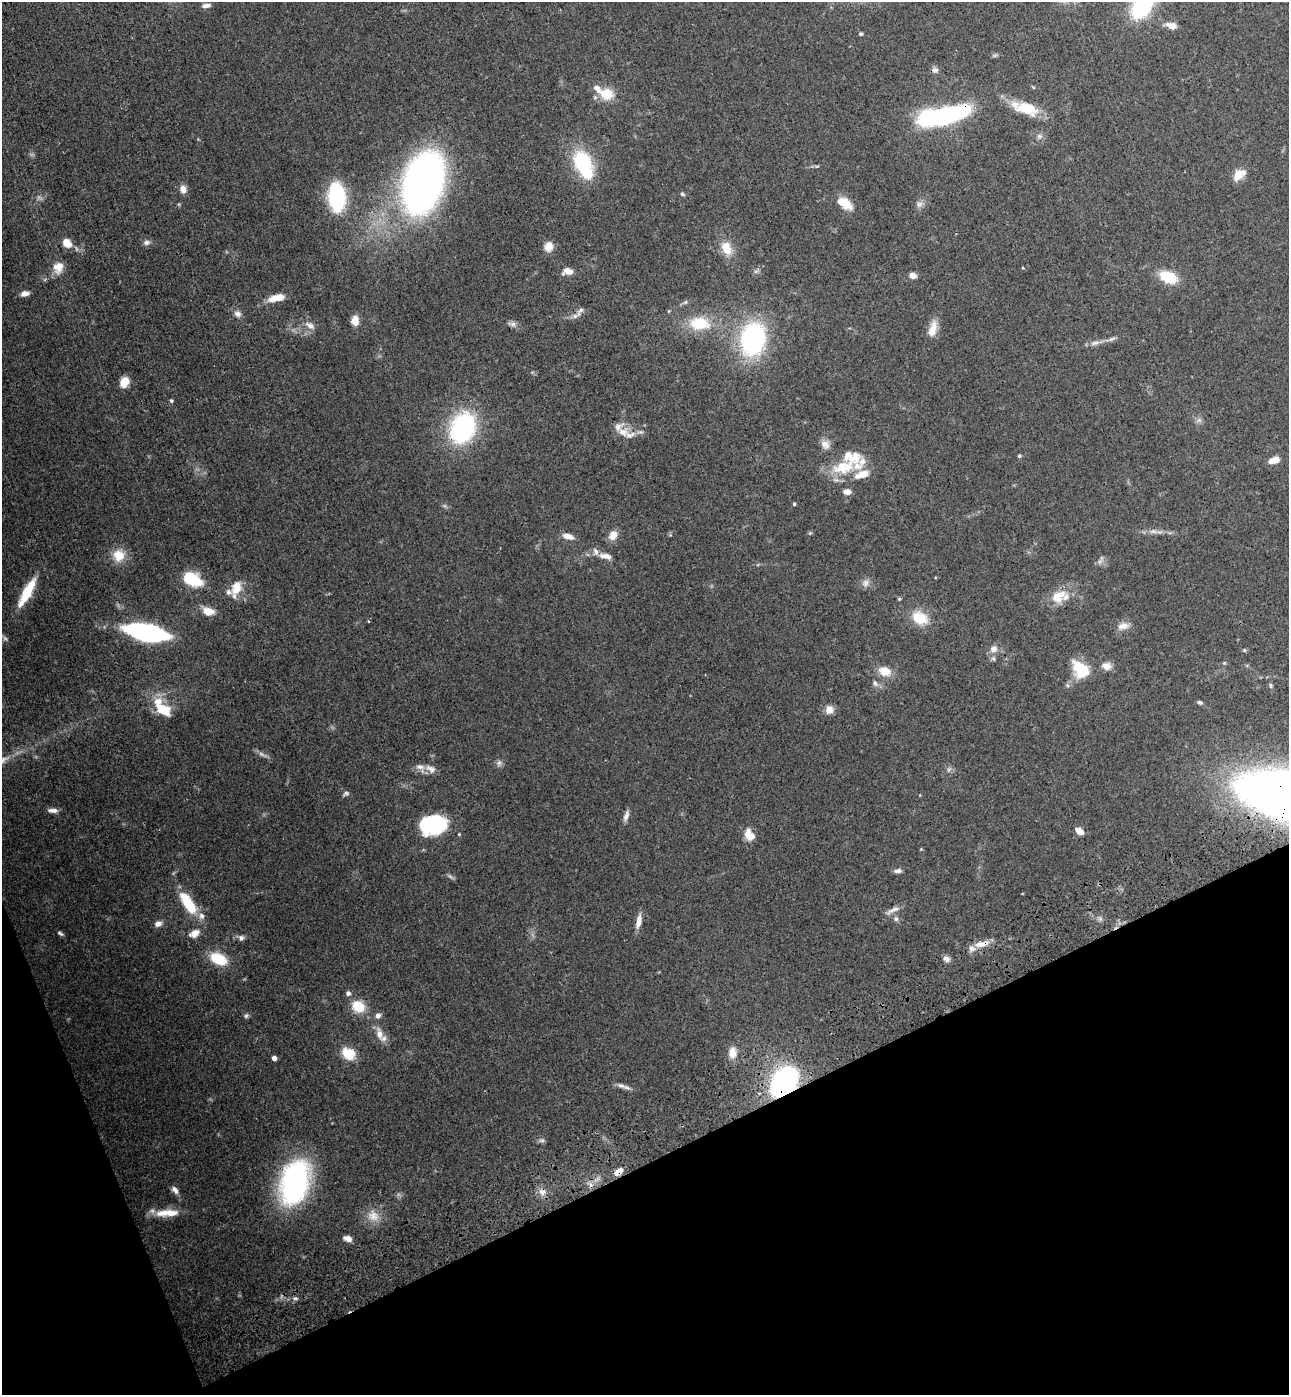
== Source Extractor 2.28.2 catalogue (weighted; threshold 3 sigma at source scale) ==
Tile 14 of 4 x 4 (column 2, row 4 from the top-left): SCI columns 1631-2917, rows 112-1504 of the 5706 x 5794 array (HDU 1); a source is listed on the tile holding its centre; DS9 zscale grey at full resolution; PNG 1291 x 1397 px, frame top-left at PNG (2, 2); no overlay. Shown black and unused: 20% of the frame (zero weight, under 3 of 4 exposures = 6% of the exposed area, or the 3 px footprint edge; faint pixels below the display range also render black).
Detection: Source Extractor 2.28.2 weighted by HDU 2 'WHT'; one run over the whole footprint, this tile lists its part. Background 0.0787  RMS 0.0043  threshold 0.0195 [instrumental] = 3 sigma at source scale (4.5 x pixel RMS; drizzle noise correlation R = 1.50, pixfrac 1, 0.05/0.05 arcsec/px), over >= 5 px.
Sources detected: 144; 2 too faint to see at this stretch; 3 inside a brighter object's white glare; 1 cosmic-ray / hot-pixel residue — not listed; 17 inside a brighter listed object's ellipse — not listed separately; the other 121 listed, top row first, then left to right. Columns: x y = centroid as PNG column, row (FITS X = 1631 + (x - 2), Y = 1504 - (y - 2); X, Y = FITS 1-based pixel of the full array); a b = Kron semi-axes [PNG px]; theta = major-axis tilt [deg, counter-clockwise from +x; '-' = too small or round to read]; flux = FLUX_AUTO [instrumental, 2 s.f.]
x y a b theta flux
206 5 11 5 7 1.7
1142 7 25 16 53 36
1171 25 15 8 -17 3.2
861 34 5 4 - 0.71
935 70 8 7 - 1.4
607 94 18 14 -16 8.5
1027 109 30 14 -16 12
944 116 31 9 12 150
583 162 17 13 -60 33
1237 175 15 10 60 4.5
423 183 42 27 73 260
183 189 10 7 -78 2.6
682 194 5 4 - 0.76
336 197 20 11 -86 54
845 203 20 11 -34 6.9
919 204 10 7 44 1.7
146 242 9 7 6 1.4
67 243 9 7 -47 5.8
549 246 10 9 - 4.2
726 248 18 12 -65 6.6
58 267 15 12 77 4.7
1023 268 4 3 - 0.32
568 271 12 7 -3 3.7
912 275 6 5 - 3.6
1168 277 20 12 -22 12
25 294 9 5 9 2.4
278 298 17 7 12 7.3
685 302 6 5 - 0.81
581 310 9 5 36 1.3
669 311 6 3 70 0.42
238 314 10 8 -23 1.8
575 316 6 6 - 1.3
355 320 11 8 88 3.5
699 323 24 15 -3 15
513 324 8 7 - 1.5
310 325 13 7 -26 2.4
933 329 21 9 74 5.2
753 339 36 26 79 58
1112 339 11 4 23 1.3
1095 343 14 6 11 2.1
124 382 10 8 62 5.4
171 401 4 4 - 0.74
1199 420 7 5 45 1.1
463 428 33 24 68 54
623 432 14 11 10 4.3
825 445 13 10 -47 2.8
1019 456 4 4 - 0.58
1274 460 11 6 14 4.1
843 467 35 18 11 16
847 492 8 6 -7 2.4
794 504 4 3 - 0.6
1153 531 10 6 -3 1.7
810 533 5 4 - 0.52
613 535 11 9 58 4
568 536 14 6 -16 3.2
119 555 15 15 - 7.6
606 556 16 7 -11 3.2
1100 561 7 5 44 1.2
192 579 19 12 -24 16
865 583 10 8 89 2
236 588 19 12 71 6.9
27 593 34 9 61 14
1058 597 22 15 32 8.6
899 599 5 4 - 0.47
208 611 12 8 -18 6.2
920 618 16 12 -27 11
368 621 3 3 - 0.47
1123 626 16 9 12 3.1
146 632 27 10 -12 130
994 649 11 10 - 2.7
1244 650 5 5 - 0.49
1224 663 5 3 - 0.45
1106 666 10 8 -12 3.5
1080 668 20 13 42 8.6
885 671 15 11 -21 5.6
875 683 8 6 -71 1.1
1270 685 6 4 -71 0.61
1200 702 6 4 -16 0.83
163 709 25 15 -35 11
829 710 11 10 - 2.9
3 760 17 8 26 3.9
431 769 15 8 -29 2.7
949 769 7 4 19 0.84
346 793 8 5 18 0.89
53 810 12 5 -3 2.1
626 816 15 6 70 2
429 826 26 15 22 36
1079 831 9 6 -38 3.3
748 833 12 7 67 3.5
459 834 3 3 - 0.36
898 871 10 5 4 1.4
188 903 25 10 -57 18
893 910 21 5 25 2.3
896 919 7 6 - 1.1
639 921 17 6 77 3.5
158 924 8 7 - 2.1
60 933 8 4 -33 0.86
194 933 11 7 29 4
241 938 7 7 - 1.3
981 944 21 7 11 4.5
218 959 18 11 -25 13
946 959 9 6 -29 1.8
348 993 5 5 - 1.4
358 1006 16 13 -26 8.8
246 1016 7 5 57 0.85
378 1016 7 6 - 1.7
379 1034 18 8 -73 4
732 1053 12 9 -88 4.5
349 1054 11 9 -30 13
274 1058 4 4 - 2.8
784 1082 22 15 49 98
621 1085 14 6 -17 1.9
542 1140 8 5 5 0.94
618 1172 11 7 43 3.3
295 1182 35 21 74 110
175 1190 11 6 -55 2
542 1192 11 10 - 2.8
167 1213 32 9 3 7.5
373 1216 17 14 -44 5.7
348 1239 8 5 -22 2.9
295 1298 7 5 1 0.97
Overlapping masked pixels (flux is a lower limit): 4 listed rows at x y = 944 116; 981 944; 784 1082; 618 1172
Isophote crosses this tile's border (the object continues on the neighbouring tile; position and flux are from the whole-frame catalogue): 2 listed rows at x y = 1142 7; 3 760